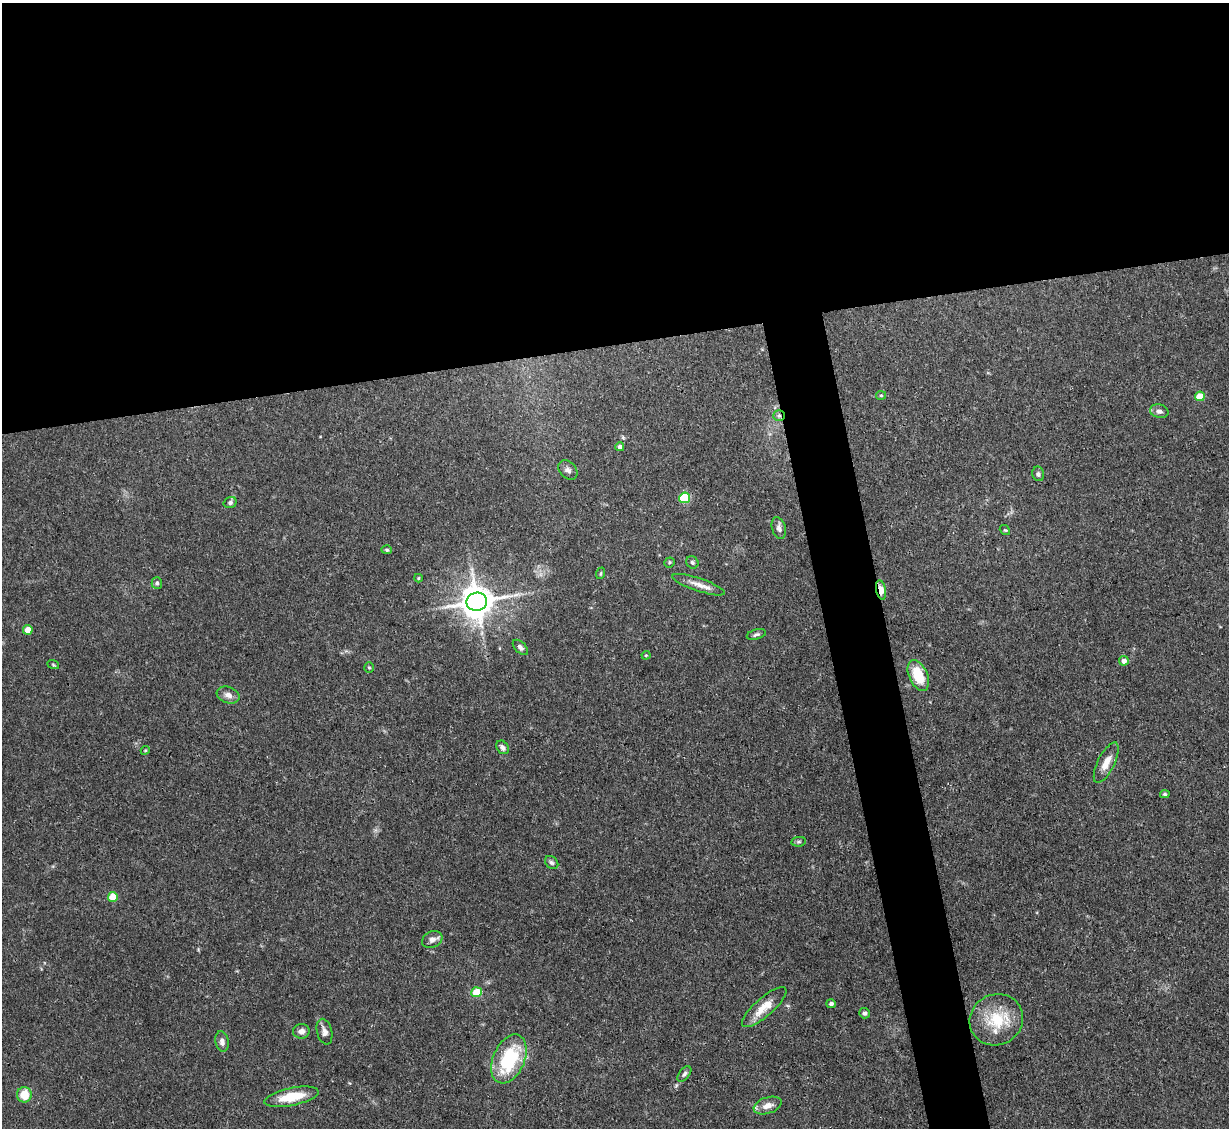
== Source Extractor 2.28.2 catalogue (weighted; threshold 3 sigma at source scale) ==
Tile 2 of 4 x 4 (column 2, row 1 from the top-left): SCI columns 1228-2454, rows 3627-4752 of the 4909 x 4883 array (HDU 1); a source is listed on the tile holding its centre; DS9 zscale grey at full resolution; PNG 1231 x 1130 px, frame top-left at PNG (2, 3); each listed source drawn as its Kron ellipse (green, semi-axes under 4 px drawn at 4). Shown black and unused: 34% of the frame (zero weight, under 3 of 4 exposures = <1% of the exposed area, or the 3 px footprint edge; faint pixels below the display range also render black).
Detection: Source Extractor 2.28.2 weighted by HDU 2 'WHT'; one run over the whole footprint, this tile lists its part. Background 0.142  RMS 0.0044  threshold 0.0199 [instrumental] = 3 sigma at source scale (4.5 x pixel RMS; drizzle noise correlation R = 1.50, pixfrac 1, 0.05/0.05 arcsec/px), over >= 5 px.
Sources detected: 51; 1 inside a brighter listed object's ellipse — not listed separately; the other 50 listed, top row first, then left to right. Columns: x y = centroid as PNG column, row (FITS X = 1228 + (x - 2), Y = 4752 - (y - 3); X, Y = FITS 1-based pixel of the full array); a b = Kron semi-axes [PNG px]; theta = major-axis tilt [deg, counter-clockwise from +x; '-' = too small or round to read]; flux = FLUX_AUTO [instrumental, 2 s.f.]
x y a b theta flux
881 395 5 4 - 0.58
1200 396 5 4 - 10
1159 411 9 6 -14 1.9
779 416 6 5 - 1.2
620 447 4 4 - 1.6
568 470 11 8 -45 1.9
1038 474 7 6 - 1.1
685 498 5 5 - 32
230 502 6 5 - 1.1
779 528 11 7 -74 2.1
1005 530 5 4 - 0.54
387 550 5 4 - 0.61
669 562 5 5 - 0.69
692 562 6 5 - 1
601 573 6 3 72 0.51
418 578 4 4 - 0.48
157 583 6 5 - 0.97
699 585 27 6 -19 4.4
881 590 10 5 -79 3.9
477 602 10 9 - 970
28 630 5 4 - 6.4
756 634 10 5 15 1.1
520 647 9 5 -45 1.3
646 655 4 4 - 0.48
1124 661 5 4 - 3
53 664 6 4 -21 0.59
369 668 5 4 - 0.55
918 675 16 9 -66 13
228 695 12 8 -19 2.8
502 747 7 5 -50 1.7
145 750 4 4 - 0.47
1106 763 22 8 63 5.6
1165 794 5 4 - 0.63
798 842 7 4 6 0.75
552 863 7 5 -43 1.1
113 897 5 5 - 14
432 939 11 8 27 2.2
477 992 5 5 - 11
831 1004 5 4 - 1.2
764 1007 28 9 41 7.5
865 1013 5 5 - 1.2
996 1020 27 25 31 19
301 1031 8 7 - 2.2
324 1032 13 7 -75 2.4
222 1042 10 6 -78 2.1
509 1059 26 15 66 32
684 1074 9 5 51 1.2
24 1095 8 7 - 8.5
291 1097 27 9 11 13
768 1105 14 8 18 4
Overlapping masked pixels (flux is a lower limit): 2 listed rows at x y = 779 416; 881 590